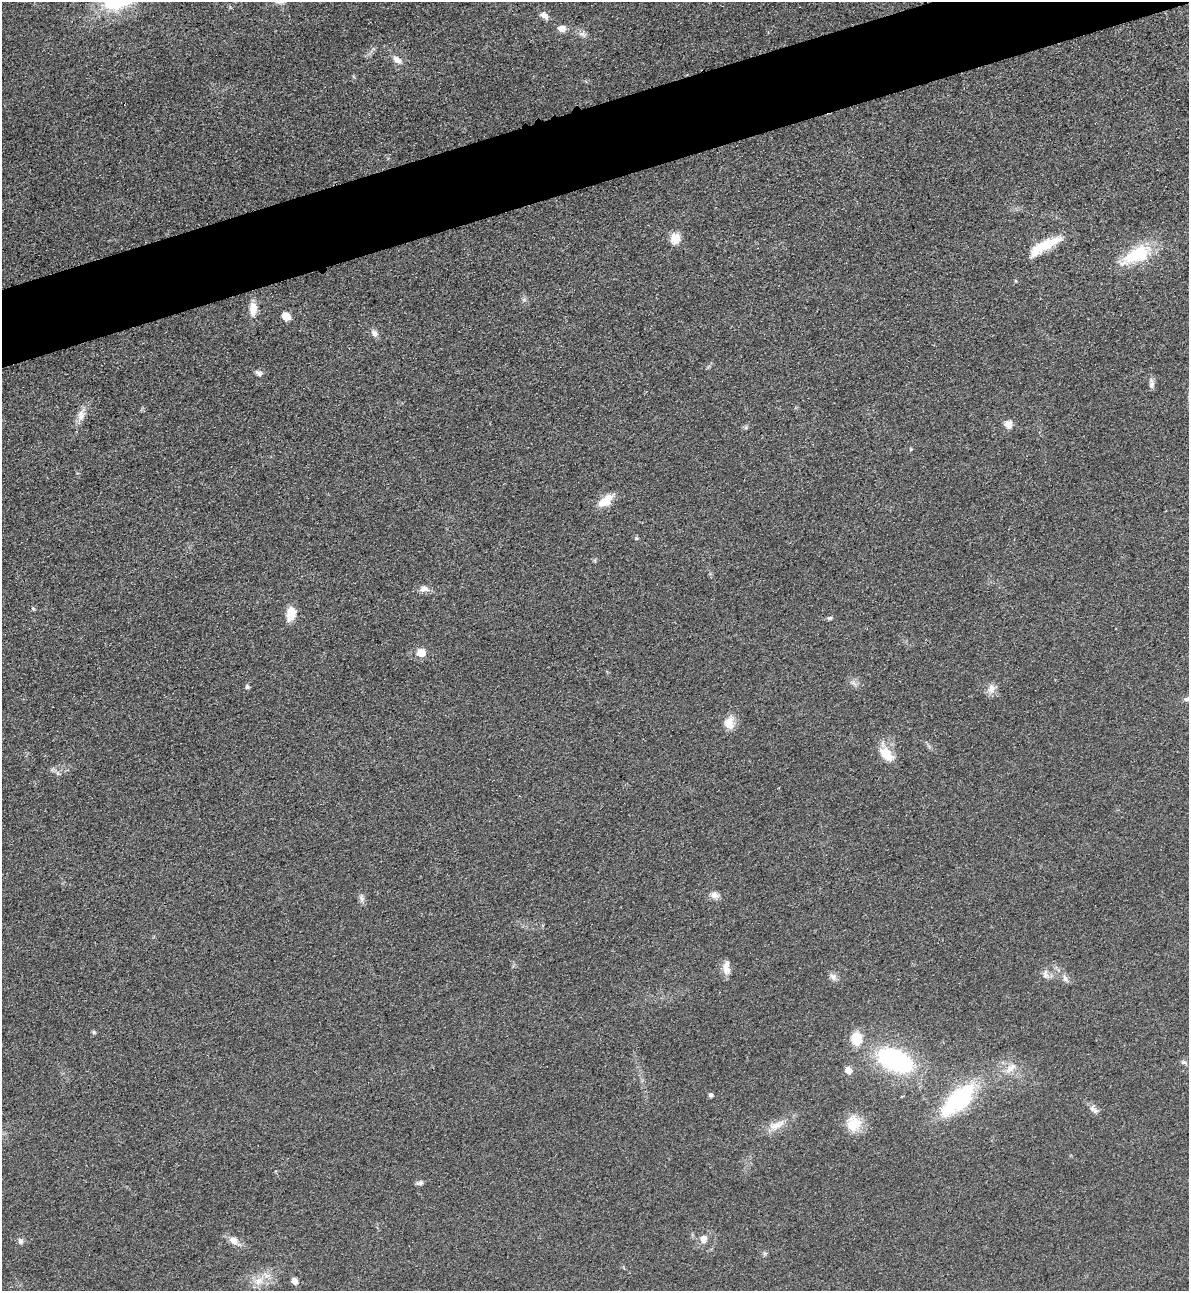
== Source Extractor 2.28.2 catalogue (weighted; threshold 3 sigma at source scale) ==
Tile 10 of 4 x 4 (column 2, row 3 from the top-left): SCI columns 1472-2658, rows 1318-2606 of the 5195 x 5212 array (HDU 1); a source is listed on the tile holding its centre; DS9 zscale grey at full resolution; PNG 1191 x 1293 px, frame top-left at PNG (2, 2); no overlay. Shown black and unused: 5% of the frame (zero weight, under 3 of 4 exposures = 3% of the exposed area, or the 3 px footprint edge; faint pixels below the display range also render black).
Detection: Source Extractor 2.28.2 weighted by HDU 2 'WHT'; one run over the whole footprint, this tile lists its part. Background 0.0675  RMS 0.0084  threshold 0.0378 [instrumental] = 3 sigma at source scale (4.5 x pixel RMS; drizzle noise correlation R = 1.50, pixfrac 1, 0.05/0.05 arcsec/px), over >= 5 px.
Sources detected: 52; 1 inside a brighter object's white glare — not listed; the other 51 listed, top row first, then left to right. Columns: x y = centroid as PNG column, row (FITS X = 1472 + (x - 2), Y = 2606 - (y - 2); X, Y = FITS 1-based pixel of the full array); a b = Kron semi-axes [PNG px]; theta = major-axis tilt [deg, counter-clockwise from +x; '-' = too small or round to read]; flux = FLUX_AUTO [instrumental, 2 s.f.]
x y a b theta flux
544 15 14 8 -38 4.6
562 28 7 6 - 8.3
582 34 13 6 -26 3.7
397 60 13 8 -39 5.5
675 238 11 10 - 12
1046 245 36 11 26 26
1136 255 39 17 27 40
253 309 19 9 89 9.6
286 316 8 7 - 8.6
374 333 11 7 -53 3.7
259 373 11 6 -28 2.7
1152 384 13 6 86 3.5
81 415 17 9 82 6.9
1008 424 11 10 - 6
746 427 6 4 72 1.3
911 449 5 3 - 0.81
606 501 21 11 38 13
636 538 5 5 - 1.1
424 589 11 8 2 5
291 614 15 10 74 12
829 618 7 5 15 1.5
421 653 5 5 - 20
247 687 5 4 - 2.1
991 689 13 9 70 5.8
1187 699 9 5 15 2.8
729 723 15 13 -87 11
886 754 21 13 -44 15
57 773 7 4 -71 1.6
714 895 10 9 - 4.8
361 899 9 4 -81 2.5
726 967 18 8 90 6.7
1045 976 11 6 10 3.6
833 977 11 8 -41 3.8
1065 978 13 6 -63 3.5
94 1032 6 5 - 1.2
856 1039 15 12 -89 19
895 1060 31 17 -25 130
1184 1062 7 5 -2 1.8
1010 1068 17 10 40 8.7
848 1070 5 5 - 13
710 1095 5 4 - 2.4
959 1099 47 21 43 83
1092 1108 10 8 -80 3.7
854 1123 21 18 84 18
777 1125 26 10 23 12
419 1183 9 5 9 2.4
703 1239 9 7 -80 6
20 1241 9 6 -63 2.4
233 1241 14 10 -44 6.4
259 1281 14 10 45 9.2
294 1281 7 6 - 5.1
Isophote crosses this tile's border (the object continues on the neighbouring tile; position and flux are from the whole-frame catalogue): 1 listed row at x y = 1187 699